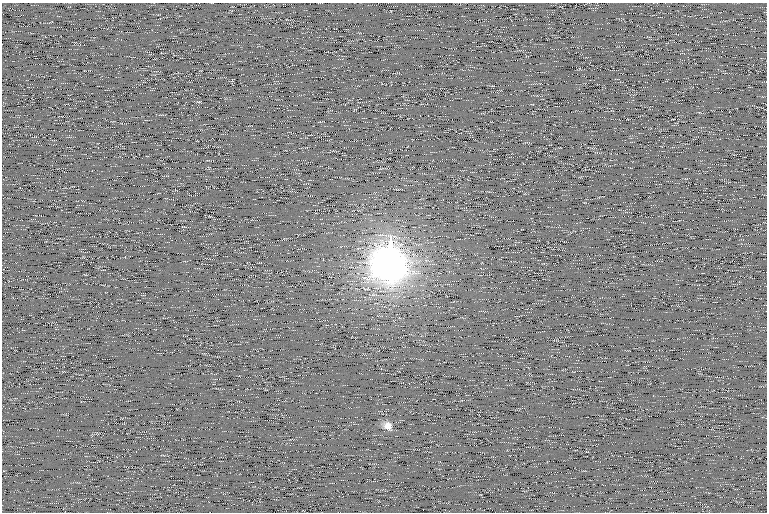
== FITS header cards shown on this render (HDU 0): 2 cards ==
NAXIS1  =                  765 /
NAXIS2  =                  510 /

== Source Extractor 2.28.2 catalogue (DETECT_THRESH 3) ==
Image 765 x 510 px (HDU 0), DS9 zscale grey, 1 PNG px = 1 image px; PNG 769 x 514 px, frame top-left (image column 1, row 510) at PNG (2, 3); no overlay
Background 102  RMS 9.3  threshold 27.8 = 3 sigma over >= 5 px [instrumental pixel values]
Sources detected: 3; all 3 listed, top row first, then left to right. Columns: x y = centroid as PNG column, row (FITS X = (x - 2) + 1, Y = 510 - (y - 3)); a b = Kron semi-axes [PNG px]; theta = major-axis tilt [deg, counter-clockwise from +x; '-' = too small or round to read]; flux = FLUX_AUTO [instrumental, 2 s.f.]
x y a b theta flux
199 102 5 3 - 530
389 261 35 21 89 680000
388 426 13 10 -38 6000